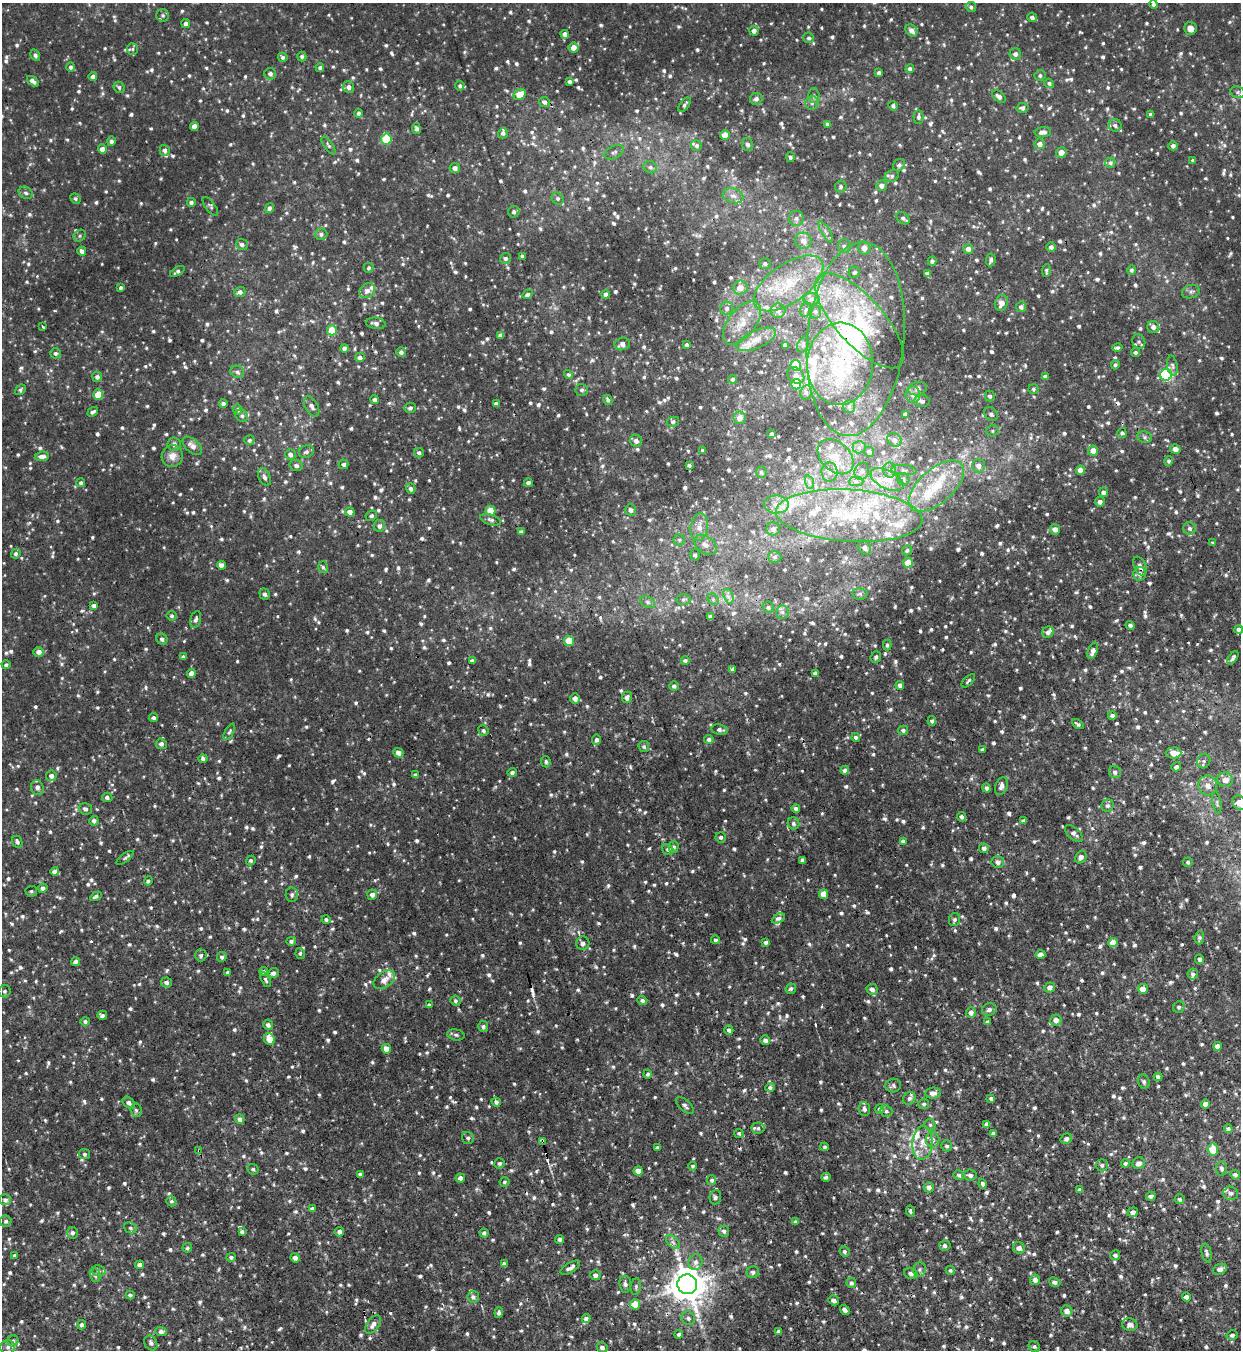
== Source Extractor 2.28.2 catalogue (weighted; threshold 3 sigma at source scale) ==
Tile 6 of 4 x 4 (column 2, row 2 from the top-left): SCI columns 1384-2622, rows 2695-4042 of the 5371 x 5391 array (HDU 1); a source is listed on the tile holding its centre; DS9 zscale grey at full resolution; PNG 1243 x 1352 px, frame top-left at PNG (2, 3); each listed source drawn as its Kron ellipse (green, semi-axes under 4 px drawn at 4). Shown black and unused: <1% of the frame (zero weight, under 3 of 4 exposures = <1% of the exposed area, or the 3 px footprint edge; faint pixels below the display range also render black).
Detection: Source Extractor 2.28.2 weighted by HDU 2 'WHT'; one run over the whole footprint, this tile lists its part. Background 0.00793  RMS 0.0038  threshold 0.0171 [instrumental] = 3 sigma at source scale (4.5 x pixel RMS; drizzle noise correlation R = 1.50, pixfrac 1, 0.05/0.05 arcsec/px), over >= 5 px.
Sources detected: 1577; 1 too faint to see at this stretch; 1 inside a brighter object's white glare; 9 cosmic-ray / hot-pixel residue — neither listed nor drawn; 72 inside a brighter listed object's ellipse — not listed separately; of the other 1494, all 500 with FLUX_AUTO >= 0.793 (the completeness limit of this list) listed and drawn (994 fainter detections not listed), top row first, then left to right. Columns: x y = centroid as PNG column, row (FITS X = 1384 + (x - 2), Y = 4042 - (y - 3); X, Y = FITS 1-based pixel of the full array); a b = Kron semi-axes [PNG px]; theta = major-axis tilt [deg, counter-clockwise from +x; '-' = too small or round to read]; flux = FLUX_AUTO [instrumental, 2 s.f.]
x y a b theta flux
1154 4 4 4 - 1.1
971 7 5 5 - 0.98
163 15 6 6 - 0.97
1032 17 5 5 - 1.3
186 24 4 4 - 1.4
1190 28 6 6 - 2.4
754 31 5 4 - 1.8
912 31 7 5 -46 1.9
565 34 4 4 - 1.9
809 38 5 5 - 0.83
574 48 5 5 - 3.6
133 49 6 5 - 0.81
1015 54 6 5 - 1.6
35 55 6 4 -59 1.1
283 57 5 4 - 0.96
302 57 5 4 - 0.84
71 67 5 4 - 0.92
320 67 4 4 - 0.83
910 69 4 4 - 1.2
879 73 4 4 - 1.3
270 74 6 5 - 1.2
1040 75 5 5 - 0.94
93 77 4 4 - 1.3
33 81 7 3 -36 1.6
570 82 3 3 - 0.99
1049 83 5 4 - 0.89
460 86 4 4 - 0.83
119 87 6 5 - 0.88
349 87 6 5 - 1.7
1238 92 7 5 -20 0.97
520 95 6 5 - 6.9
814 95 7 5 -90 0.91
999 96 8 5 -38 1.7
756 99 6 6 - 1.3
544 102 6 5 - 1
812 103 6 6 - 1.1
685 105 8 4 53 0.97
893 106 5 4 - 1.1
1022 108 6 5 - 1.1
358 113 4 4 - 0.9
1151 114 4 3 - 1.3
918 117 7 5 89 0.98
827 124 4 3 - 1.1
1115 125 6 6 - 1.3
194 126 4 4 - 2.9
416 129 5 4 - 1
1043 132 8 5 4 1.9
503 133 5 5 - 1
725 135 5 5 - 4
386 139 5 5 - 15
112 141 5 4 - 1.2
748 144 6 5 - 1.3
1040 144 5 5 - 2.1
328 145 10 4 -56 0.84
696 146 5 5 - 1
1173 146 5 4 - 1.2
102 149 5 4 - 2.7
165 150 5 5 - 1.4
614 152 10 6 26 1.3
1061 153 5 5 - 3
790 157 5 4 - 0.88
1193 160 4 3 - 0.86
1110 163 5 5 - 0.91
899 165 6 5 - 1.2
650 167 7 6 - 1.1
455 168 5 5 - 2.1
892 176 7 5 19 1.1
881 186 5 5 - 1.9
841 187 6 5 - 0.89
26 193 7 5 -30 1
733 196 10 7 -18 2.1
75 198 5 5 - 0.81
558 198 6 5 - 1
191 202 4 4 - 1.1
210 206 11 5 -54 0.81
269 208 5 4 - 1.2
514 212 6 5 - 1.2
796 218 7 7 - 1.6
903 218 7 5 -41 1.2
826 232 12 3 -59 1
321 234 6 5 - 1.1
80 236 6 5 - 0.8
803 241 8 8 - 3.2
242 244 6 5 - 1.3
844 246 7 6 - 1.6
1051 247 5 5 - 1.4
864 248 6 6 - 2.9
968 249 5 5 - 2
82 251 4 4 - 1.4
522 256 3 3 - 0.88
506 258 5 5 - 1
991 260 6 4 84 1.1
932 261 5 4 - 1
765 263 6 5 - 0.93
369 268 5 5 - 0.96
1131 270 5 4 - 0.87
177 271 8 4 30 0.97
1046 271 6 4 86 0.8
854 272 6 5 - 0.92
927 274 4 4 - 1.2
788 283 40 19 35 22
740 287 7 7 - 3.2
121 288 4 3 - 0.8
367 291 8 7 - 2.2
240 292 5 5 - 1.3
1191 292 9 6 16 1.3
527 294 5 4 - 1.1
606 295 4 4 - 1.5
811 299 8 6 3 1.4
1001 303 8 6 75 2.9
1021 307 5 5 - 1.3
727 308 6 6 - 1.4
806 310 7 5 66 1.1
778 311 7 7 - 2
815 311 7 5 -75 1.2
859 321 60 24 -48 36
376 323 10 5 -8 1.7
742 323 25 13 51 7.9
43 327 4 3 - 1.2
1153 327 6 6 - 1.8
332 330 5 5 - 7.4
501 335 4 4 - 1.6
756 339 21 8 24 4.9
856 339 97 48 85 93
1139 342 7 6 - 1
622 344 8 6 20 2.1
803 344 8 5 65 1.1
687 345 4 4 - 0.89
785 345 4 4 - 1.4
345 348 4 4 - 1.6
1117 348 5 4 - 0.86
401 352 5 4 - 1.4
1136 352 4 4 - 0.95
55 353 5 5 - 1
360 357 5 4 - 1.4
840 364 41 33 87 37
796 365 5 5 - 11
1115 365 4 4 - 0.93
1172 366 10 5 -80 1
237 372 7 6 - 0.99
568 374 4 4 - 0.82
796 375 9 7 -41 2.1
1166 375 6 6 - 45
1045 376 4 4 - 1.2
97 377 5 5 - 1.2
733 379 4 4 - 0.93
796 384 5 5 - 13
918 389 9 6 10 1.5
1033 389 5 5 - 0.8
20 390 6 4 40 0.79
582 390 6 6 - 1.1
806 392 7 5 78 1.1
98 395 5 5 - 9
913 395 8 7 - 1.9
990 396 5 5 - 1
374 400 4 4 - 0.96
608 400 5 4 - 0.86
922 401 7 6 - 1.5
223 403 4 4 - 1
496 404 4 3 - 1.3
312 406 11 6 -61 1.8
849 406 6 5 - 0.92
410 408 6 5 - 1.1
238 410 5 4 - 1.3
93 412 6 4 39 1
905 414 4 3 - 0.96
991 414 7 6 - 1.2
242 416 6 6 - 0.9
739 418 6 6 - 3
673 422 6 5 - 0.87
993 431 6 5 - 0.84
1122 433 5 4 - 0.87
772 434 3 3 - 0.91
1145 437 7 5 -22 0.99
249 440 5 5 - 0.88
895 440 7 6 - 1.9
636 441 6 5 - 1.5
174 444 7 6 - 1.4
192 446 11 6 -41 2.3
859 447 6 6 - 1.1
1175 449 5 5 - 2
703 450 3 3 - 0.8
1093 451 5 5 - 3.4
306 452 7 6 - 1.2
869 452 5 5 - 1.3
419 453 5 4 - 0.94
290 454 5 5 - 1.5
42 456 7 5 7 2
172 456 11 10 - 3.2
836 457 20 14 -43 8.1
1169 461 5 4 - 0.82
344 464 5 5 - 1.2
296 465 7 5 -16 1.2
689 465 3 3 - 0.81
979 466 7 6 - 2.2
890 470 7 6 - 1.8
904 470 13 5 -5 1.2
1080 470 4 4 - 3.3
862 471 9 7 64 1.7
761 472 6 5 - 0.81
830 472 9 8 - 2.4
264 477 9 5 -65 1.3
887 479 18 9 -26 4.8
903 479 6 5 - 1
856 481 7 4 0 1.1
809 482 7 4 -72 0.97
81 483 4 4 - 0.86
528 483 4 4 - 1.1
936 486 33 17 41 15
411 489 5 4 - 1
1103 492 5 4 - 1.3
1100 502 5 5 - 1.5
776 504 12 9 1 3.7
631 510 6 5 - 1.5
491 511 5 5 - 8.1
350 512 5 4 - 2.5
371 516 6 5 - 0.82
849 516 73 26 -4 51
491 520 11 5 -17 1.1
379 526 6 5 - 1.6
699 527 14 8 82 3.4
1190 528 6 6 - 1.2
773 529 7 6 - 1.4
1055 529 5 5 - 2.6
521 532 4 4 - 1.2
679 540 5 5 - 0.85
1213 543 4 3 - 0.82
706 545 12 8 -37 2.7
865 548 7 6 - 1.4
907 550 5 5 - 0.82
16 554 5 4 - 0.95
695 555 5 5 - 0.95
775 557 6 5 - 1
908 563 5 5 - 5.7
221 565 4 4 - 2.2
1140 566 10 5 -63 1.7
323 567 6 5 - 0.8
1140 574 7 6 - 1.8
265 594 5 5 - 1.2
860 594 7 6 - 0.89
728 596 8 4 -72 1.3
713 599 6 5 - 0.82
683 600 7 5 2 0.83
648 602 8 5 -28 1.1
94 605 4 3 - 1.3
768 607 6 5 - 0.9
782 612 6 6 - 1.2
172 616 5 5 - 0.86
710 616 4 4 - 0.88
196 619 8 5 77 1.2
1130 625 4 4 - 1
1239 629 4 4 - 1.3
1048 632 6 5 - 1.4
162 639 6 5 - 1.4
569 641 5 5 - 11
887 645 5 4 - 0.8
1093 651 8 5 70 2.1
39 652 5 5 - 2.2
183 657 4 4 - 0.82
876 657 6 5 - 0.94
1233 658 7 3 56 1.2
472 661 4 3 - 1
685 661 4 4 - 0.85
6 665 4 4 - 0.89
733 669 4 4 - 0.91
191 673 4 4 - 2.6
815 673 4 3 - 0.82
968 681 8 3 45 0.8
900 685 4 4 - 1.1
674 686 5 4 - 0.91
627 697 6 5 - 1.5
575 698 5 5 - 1.8
1112 715 4 4 - 0.99
154 718 4 4 - 0.99
932 721 5 4 - 0.91
1078 724 6 4 -31 0.8
720 730 8 5 -10 1.3
903 730 5 4 - 0.91
483 731 5 5 - 0.88
229 732 9 4 60 0.84
856 737 4 4 - 0.96
709 739 4 4 - 1.1
597 740 5 4 - 1.1
161 744 5 5 - 1.1
644 747 5 5 - 0.93
982 749 3 3 - 0.81
398 753 5 4 - 2.3
1174 753 8 5 3 4.2
203 759 4 4 - 1.1
1204 761 7 6 - 1.1
546 762 5 4 - 0.84
1176 767 5 4 - 1
845 770 4 4 - 1.6
512 772 5 4 - 1
1115 772 6 6 - 1.3
416 775 4 3 - 0.94
51 776 5 5 - 1.5
1225 780 8 7 - 2.9
1208 785 10 9 - 2.9
1001 786 9 6 69 1.8
37 788 7 6 - 1.2
986 788 4 4 - 1.1
107 797 5 4 - 0.97
1239 802 7 6 - 3.2
1217 803 11 3 -81 0.84
1108 806 6 6 - 1
85 809 6 5 - 1.3
796 809 4 3 - 1.1
962 817 5 4 - 1.1
94 821 5 4 - 1.2
1024 821 4 4 - 1.3
793 823 6 5 - 1
1074 833 11 5 -41 1.6
721 837 5 5 - 0.96
903 841 4 4 - 1.4
17 842 6 5 - 1.1
674 847 5 5 - 1.1
984 848 5 4 - 1.4
668 850 6 5 - 0.92
1081 857 6 5 - 1.8
125 858 10 4 36 0.86
803 860 4 4 - 1.5
251 861 5 4 - 0.81
998 862 6 6 - 1.7
1188 862 5 4 - 0.84
55 871 4 4 - 1.8
148 881 4 3 - 0.81
43 888 4 4 - 1.3
31 891 6 5 - 0.82
823 894 5 4 - 4.1
292 895 7 6 - 0.93
372 895 5 5 - 1.9
96 896 6 4 32 0.93
778 918 7 4 28 1.2
326 920 4 4 - 0.92
954 920 6 5 - 0.81
1199 938 6 5 - 0.89
715 940 4 4 - 0.85
291 941 5 4 - 1
766 942 4 3 - 0.96
583 943 7 6 - 1.4
1113 943 4 4 - 6
300 953 5 4 - 0.8
1041 954 5 4 - 2.1
201 955 6 5 - 0.94
222 957 5 4 - 1.4
1200 959 5 4 - 1.1
75 962 4 4 - 1.3
264 971 4 4 - 0.81
228 972 4 3 - 1.2
273 973 5 5 - 1.1
1193 974 5 5 - 1.2
266 980 8 4 -62 0.8
384 980 12 7 35 2.9
167 982 5 5 - 1.1
1050 987 5 5 - 1.6
791 989 5 5 - 1
872 989 5 5 - 1.7
1143 989 5 5 - 3.1
5 991 6 5 - 0.92
642 1000 5 4 - 0.91
455 1001 5 5 - 0.91
429 1005 4 4 - 0.95
1179 1007 6 5 - 0.88
989 1009 7 6 - 1.4
971 1013 5 5 - 1.7
102 1015 5 4 - 0.98
1056 1020 5 5 - 2.6
85 1021 4 4 - 1
988 1022 4 3 - 1.3
268 1025 5 5 - 1.1
483 1027 5 5 - 0.95
729 1030 5 4 - 0.96
456 1035 9 5 -10 0.88
269 1039 6 5 - 4.1
765 1040 5 4 - 1.3
1217 1046 4 4 - 1.8
386 1049 5 4 - 4.1
648 1074 4 4 - 0.93
1158 1077 4 4 - 1.1
1144 1082 7 5 -71 1.1
893 1086 8 7 - 0.99
770 1087 5 4 - 1
933 1093 8 5 5 2.2
909 1098 7 6 - 1.4
991 1098 4 4 - 0.92
496 1102 5 4 - 0.97
129 1103 7 5 -40 1.5
924 1104 5 5 - 0.86
1205 1104 4 4 - 2.7
685 1105 11 5 -41 1.3
864 1109 7 6 - 1.3
880 1109 5 4 - 1.1
136 1110 6 5 - 1
886 1111 6 5 - 0.91
240 1119 5 4 - 1.3
930 1125 5 5 - 0.8
987 1125 4 4 - 1.6
758 1128 7 5 6 1.1
1228 1129 4 4 - 1.1
739 1133 5 4 - 0.84
994 1133 3 3 - 1.1
468 1138 6 6 - 0.93
1066 1139 6 5 - 1.4
933 1140 8 7 - 1.8
543 1142 3 3 - 29
922 1143 17 10 86 5
947 1146 5 5 - 0.91
657 1147 4 3 - 0.79
825 1147 4 4 - 0.82
1213 1149 6 5 - 8.1
199 1150 3 2 - 0.99
84 1154 5 5 - 0.87
499 1163 5 5 - 0.95
1125 1163 4 4 - 0.89
1139 1163 6 6 - 2
1102 1165 6 6 - 1.1
693 1166 4 4 - 0.81
253 1169 5 5 - 0.85
1222 1169 7 5 -85 1.2
638 1171 4 4 - 4.4
360 1174 4 3 - 1.1
959 1175 5 4 - 0.83
970 1175 6 5 - 1.4
1235 1175 5 4 - 1.2
826 1177 5 4 - 0.87
460 1178 4 4 - 1.4
712 1180 5 4 - 0.92
505 1182 5 5 - 0.84
983 1184 5 4 - 1
929 1187 5 5 - 1.8
1080 1190 4 4 - 1.4
1231 1193 7 7 - 1.1
1151 1196 5 4 - 1.5
715 1197 7 6 - 0.98
1179 1199 5 5 - 0.89
5 1200 6 5 - 1.1
171 1201 5 5 - 0.84
312 1209 4 3 - 1
910 1211 6 4 -80 0.83
1133 1212 5 4 - 1.7
6 1221 6 5 - 1
795 1222 4 4 - 0.81
130 1228 6 5 - 0.94
242 1231 4 4 - 0.87
724 1231 5 5 - 1.2
339 1232 5 4 - 1.6
72 1233 6 5 - 1.2
484 1233 4 4 - 1.1
560 1239 4 4 - 1.1
673 1242 8 5 -45 1.2
945 1246 5 5 - 1
187 1248 5 4 - 0.84
1019 1248 6 5 - 1.7
844 1252 5 5 - 0.85
1206 1253 9 5 -77 1.1
1115 1255 5 5 - 1.2
14 1256 4 4 - 0.86
231 1257 5 4 - 1
295 1258 5 4 - 1.8
695 1262 8 7 - 1.7
504 1264 4 4 - 1.3
140 1265 4 4 - 1.3
570 1268 11 5 31 1.8
1220 1269 7 5 25 1.8
920 1270 7 6 - 1.1
950 1270 4 4 - 0.84
99 1271 7 5 -15 0.81
753 1272 6 6 - 1
911 1273 7 5 -18 1.2
95 1275 7 5 -76 0.9
595 1275 5 5 - 1.6
1035 1280 5 5 - 1.6
1055 1282 6 4 -24 1.1
851 1283 5 5 - 1.2
625 1284 8 6 -82 1.5
687 1284 10 9 - 970
636 1287 8 5 84 0.83
130 1295 4 4 - 0.93
473 1297 6 5 - 1.1
1186 1297 4 4 - 1.8
834 1300 5 4 - 1.6
635 1304 5 5 - 6.8
845 1310 5 4 - 1.4
1067 1311 6 5 - 2.2
499 1313 5 4 - 0.97
688 1318 7 6 - 1.1
586 1319 4 4 - 1.9
373 1324 10 5 54 2.2
82 1325 4 4 - 1.1
1130 1325 7 6 - 1.8
778 1331 4 3 - 0.82
161 1332 6 4 -4 1.3
679 1334 4 4 - 1
1232 1335 5 4 - 0.97
13 1341 5 5 - 0.79
151 1343 8 6 -57 1.3
1034 1346 6 5 - 0.85
8 1347 7 7 - 1.5
602 1347 5 5 - 1.4
Overlapping masked pixels (flux is a lower limit): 6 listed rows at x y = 544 102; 856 339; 543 1142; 199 1150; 570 1268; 687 1284
Isophote crosses this tile's border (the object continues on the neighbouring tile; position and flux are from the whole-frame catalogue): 3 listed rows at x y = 1239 629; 1239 802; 602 1347